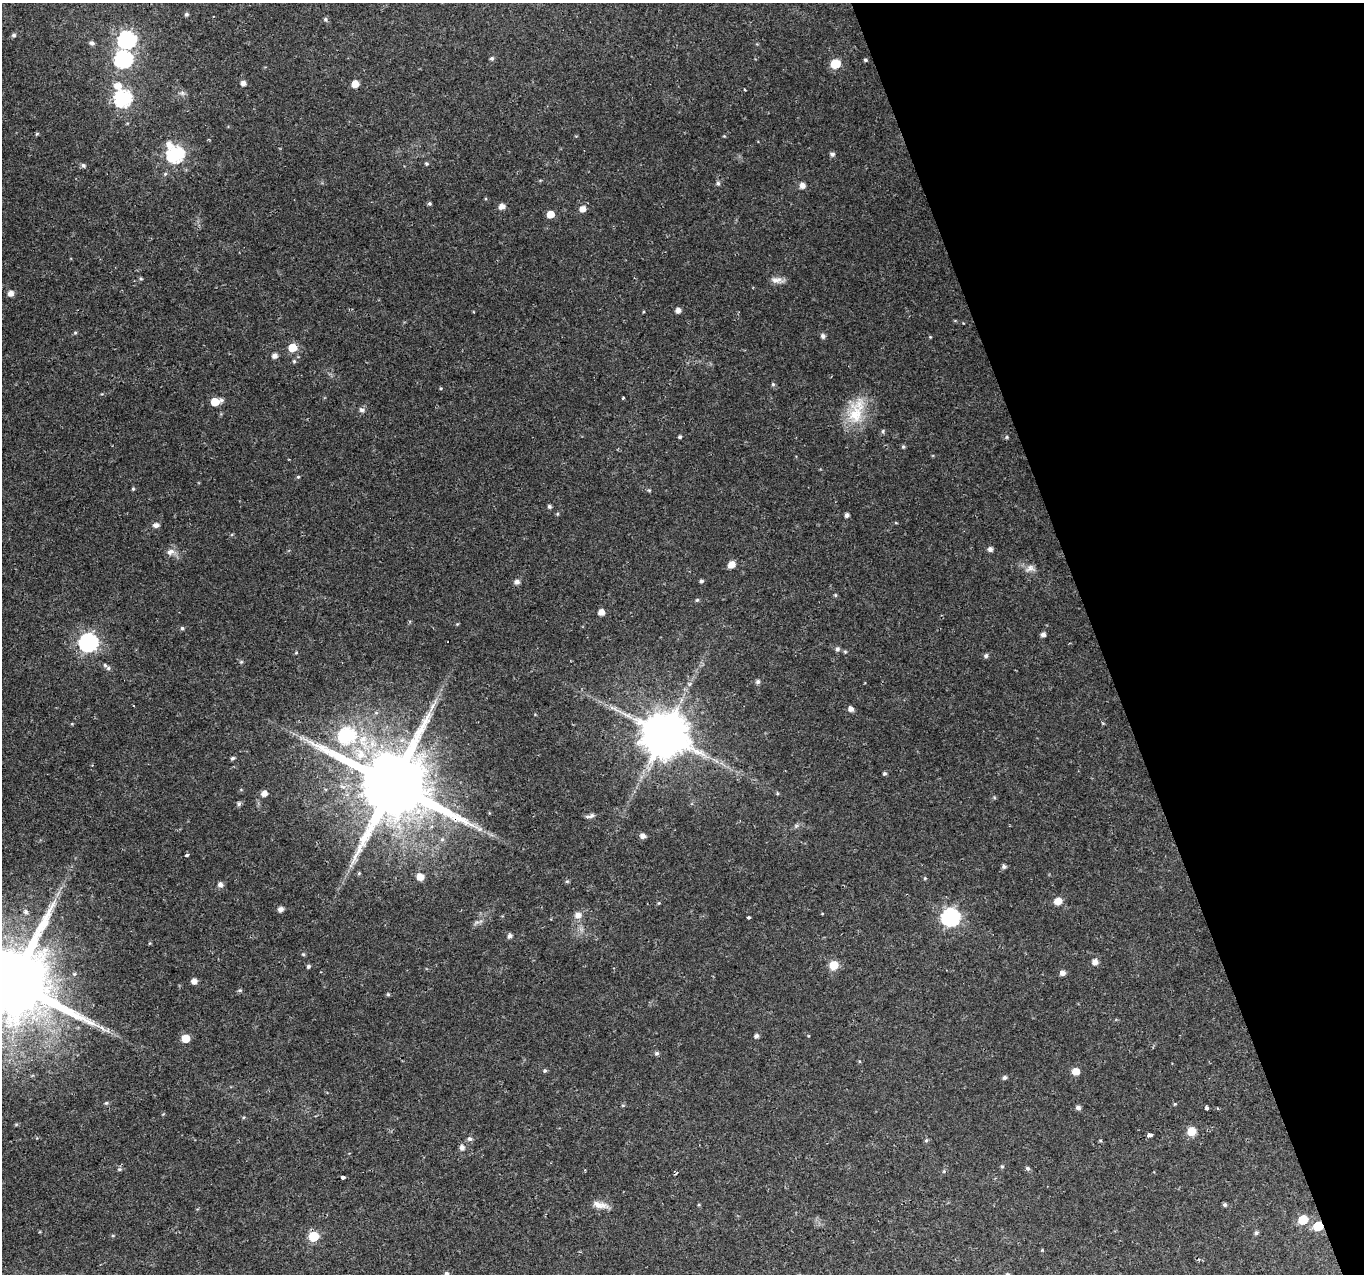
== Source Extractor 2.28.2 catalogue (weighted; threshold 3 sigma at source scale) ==
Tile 12 of 4 x 4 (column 4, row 3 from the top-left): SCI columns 4088-5449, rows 1400-2671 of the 5449 x 5285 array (HDU 1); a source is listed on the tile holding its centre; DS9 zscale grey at full resolution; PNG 1366 x 1276 px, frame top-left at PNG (2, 3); no overlay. Shown black and unused: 20% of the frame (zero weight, under 2 of 3 exposures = <1% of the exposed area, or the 3 px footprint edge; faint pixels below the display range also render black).
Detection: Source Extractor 2.28.2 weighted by HDU 2 'WHT'; one run over the whole footprint, this tile lists its part. Background 0.0288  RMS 0.0031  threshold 0.0141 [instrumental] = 3 sigma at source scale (4.5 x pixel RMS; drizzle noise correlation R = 1.50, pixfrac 1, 0.0396/0.0396 arcsec/px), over >= 5 px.
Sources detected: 145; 1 too faint to see at this stretch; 1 cosmic-ray / hot-pixel residue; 1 long thin detection or spike segment (spike, bleed or trail) — not listed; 2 inside a brighter listed object's ellipse — not listed separately; the other 140 listed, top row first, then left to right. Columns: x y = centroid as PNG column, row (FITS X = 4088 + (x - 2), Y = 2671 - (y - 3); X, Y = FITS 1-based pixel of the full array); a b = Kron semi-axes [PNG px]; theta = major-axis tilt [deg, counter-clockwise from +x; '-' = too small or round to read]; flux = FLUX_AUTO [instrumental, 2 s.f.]
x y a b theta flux
186 14 5 5 - 0.56
325 19 6 6 - 0.6
14 35 5 5 - 0.63
127 40 8 7 - 73
92 43 6 5 - 0.75
492 58 5 5 - 0.57
123 59 7 7 - 83
865 60 4 4 - 0.5
835 64 7 7 - 7.6
243 83 5 4 - 1.5
355 84 5 5 - 3.6
118 86 8 8 - 3
745 90 3 2 - 0.28
182 93 7 5 -46 0.72
123 98 7 7 - 76
37 134 6 4 30 0.37
175 154 8 7 - 79
832 154 6 5 - 0.75
426 163 5 5 - 0.46
83 165 6 5 - 0.71
718 183 6 5 - 0.64
802 185 6 6 - 1.5
430 203 5 4 - 0.45
502 206 6 5 - 1.9
582 209 6 6 - 2.2
550 214 5 5 - 4.3
141 279 5 3 - 0.36
777 280 17 7 -2 1.9
10 293 6 6 - 1.7
678 310 5 5 - 1.4
643 312 4 3 - 0.25
75 333 6 4 0 0.36
823 336 6 6 - 0.88
930 337 4 4 - 0.26
292 348 6 5 - 7.2
275 356 5 5 - 1.4
294 361 5 5 - 0.43
773 384 5 4 - 0.46
441 388 4 4 - 0.3
623 398 3 3 - 0.32
221 400 6 5 - 0.78
215 402 6 5 - 6.6
362 410 7 6 - 0.96
856 411 40 19 73 11
883 431 5 5 - 0.47
680 437 4 4 - 0.54
1007 437 5 3 - 0.36
903 447 5 5 - 0.49
298 477 5 4 - 0.35
133 489 4 4 - 0.36
549 506 6 4 -58 0.55
847 515 5 5 - 1
156 525 7 5 11 1.3
990 549 5 5 - 1.1
170 552 12 8 26 1.7
731 565 7 6 - 2.6
1030 568 12 7 33 1.5
701 581 4 4 - 0.61
517 582 6 6 - 1.2
835 595 5 3 - 0.33
697 600 5 5 - 0.43
601 612 6 5 - 2
457 624 4 4 - 0.3
182 628 5 5 - 0.53
1043 634 5 5 - 1.1
88 642 8 7 - 100
837 649 6 5 - 0.84
845 652 5 4 - 0.4
296 653 4 3 - 0.29
986 656 5 5 - 0.74
241 662 6 4 43 0.41
108 668 6 6 - 0.62
758 682 6 5 - 0.82
851 709 6 5 - 1.4
664 734 13 12 - 1500
347 735 8 7 - 48
363 739 17 9 65 4.7
361 754 14 13 - 6.1
232 758 5 5 - 0.58
884 774 5 5 - 0.5
393 784 21 17 -3 4400
264 793 6 5 - 2.1
777 793 5 3 - 0.32
239 804 6 5 - 0.65
588 816 9 5 4 0.88
480 829 6 5 - 0.73
643 836 5 5 - 1.6
442 839 6 6 - 0.74
187 855 4 3 - 0.94
1004 866 6 5 - 0.78
359 873 5 4 - 0.31
420 877 7 6 - 3.3
925 878 5 3 - 0.3
567 881 6 4 1 0.41
220 885 6 6 - 1.2
1058 901 7 6 - 3.3
659 903 5 3 - 0.28
281 909 5 5 - 1.3
26 912 7 6 - 0.84
578 915 10 8 13 1.9
749 917 3 3 - 0.48
950 917 8 7 - 91
510 936 5 5 - 1
303 954 5 4 - 0.39
1095 962 6 6 - 1.8
833 965 8 8 - 4.9
308 966 5 5 - 0.52
1063 973 6 5 - 1.4
194 981 5 5 - 2
13 982 21 19 5 4800
240 990 5 5 - 0.47
388 994 6 4 -1 0.39
102 1028 13 4 -40 1.4
756 1036 5 5 - 0.82
186 1038 6 5 - 6
657 1053 6 5 - 0.61
545 1071 5 5 - 0.49
1076 1071 7 6 - 3
1004 1077 5 5 - 0.75
106 1103 6 5 - 0.48
1175 1104 4 4 - 0.29
1078 1107 5 5 - 0.99
1207 1108 4 3 - 2.2
1191 1131 7 7 - 4.8
1149 1135 4 3 - 1.5
470 1139 7 6 - 0.76
926 1140 5 4 - 0.5
462 1148 7 6 - 1.2
1002 1166 5 4 - 0.38
1027 1168 6 5 - 0.63
119 1169 6 5 - 0.53
944 1171 5 3 - 0.35
342 1177 3 3 - 3
600 1205 21 7 -11 2.7
1225 1205 5 4 - 0.59
1303 1220 6 5 - 11
1318 1226 6 5 - 12
1256 1233 5 5 - 0.66
314 1236 6 6 - 14
446 1274 6 5 - 0.78
Overlapping masked pixels (flux is a lower limit): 2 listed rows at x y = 393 784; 1318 1226
Isophote crosses this tile's border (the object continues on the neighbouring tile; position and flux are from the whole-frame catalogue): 2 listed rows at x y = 13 982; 446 1274